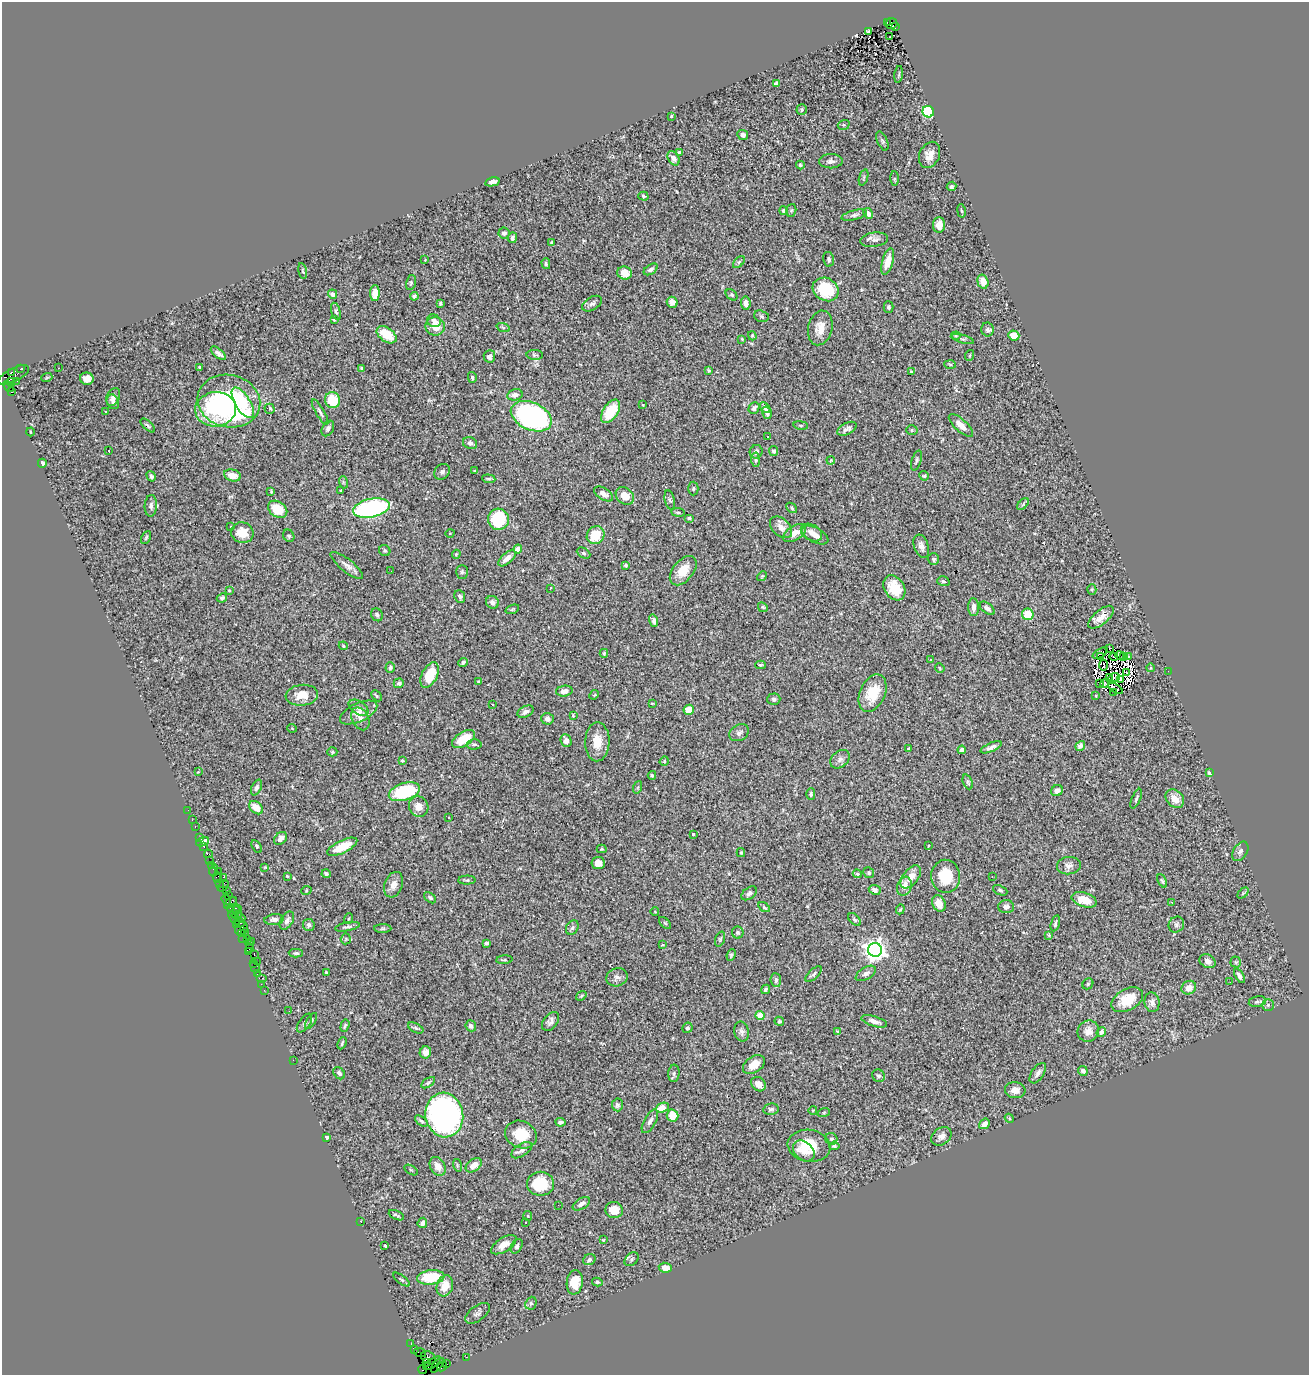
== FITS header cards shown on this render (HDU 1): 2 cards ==
NAXIS1  =                 1307
NAXIS2  =                 1373

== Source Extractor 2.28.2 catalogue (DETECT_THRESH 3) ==
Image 1307 x 1373 px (HDU 1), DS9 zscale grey, 1 PNG px = 1 image px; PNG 1311 x 1377 px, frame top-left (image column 1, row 1373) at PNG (2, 2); each listed source drawn as its Kron ellipse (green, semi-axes under 4 px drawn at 4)
Background 1.66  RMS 0.064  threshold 0.191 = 3 sigma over >= 5 px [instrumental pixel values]
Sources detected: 465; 13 with non-positive FLUX_AUTO (blend fragments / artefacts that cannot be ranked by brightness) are neither listed nor drawn; the other 452 listed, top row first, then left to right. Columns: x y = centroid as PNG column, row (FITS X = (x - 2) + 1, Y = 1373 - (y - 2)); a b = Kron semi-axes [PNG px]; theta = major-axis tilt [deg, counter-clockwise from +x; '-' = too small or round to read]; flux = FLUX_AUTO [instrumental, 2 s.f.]
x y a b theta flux
887 22 3 2 - 330
892 23 6 5 - 260
895 27 3 2 - 49
869 31 4 3 - 7.2
890 37 3 2 - 9.2
899 74 8 3 82 5.7
776 84 4 3 - 33
802 110 5 5 - 7.9
928 112 6 5 - 430
671 116 3 3 - 3.8
844 125 6 5 - 6.2
743 135 6 5 - 14
882 141 10 5 -67 9.3
679 152 4 3 - 8.5
930 155 13 10 64 40
673 158 8 5 -60 24
831 161 12 7 1 18
800 165 4 3 - 6.9
864 177 8 3 71 5.1
894 179 7 4 -89 5.7
492 182 7 4 13 15
951 186 5 4 - 11
643 196 5 4 - 5.2
791 210 6 5 - 6.1
783 211 4 4 - 8.9
961 211 7 3 -79 5.6
868 213 5 4 - 21
854 215 13 5 14 13
939 225 8 6 -90 42
504 233 5 5 - 15
512 238 5 4 - 10
874 240 14 7 8 21
551 242 3 2 - 3.8
829 259 7 5 -78 8.2
425 260 3 3 - 2.7
888 261 14 5 75 46
739 262 7 4 45 6.9
546 264 5 4 - 5.8
651 269 8 4 34 12
303 271 8 4 -79 5.6
625 273 7 6 - 47
983 282 7 5 -74 48
411 283 8 5 74 7.6
826 289 13 11 -29 190
375 293 8 5 89 49
333 294 5 4 - 27
731 295 6 4 -40 6.5
414 296 4 4 - 9.9
672 302 5 5 - 31
440 303 3 3 - 6.9
746 303 7 5 -82 25
592 304 11 6 31 16
888 307 6 5 - 6.8
336 311 9 4 -74 8
761 316 7 5 -17 7.6
334 320 3 2 - 3.6
434 321 7 6 - 16
435 326 9 9 - 63
503 327 7 4 -20 7.2
820 328 17 12 75 54
988 330 7 6 - 11
387 335 11 7 -35 95
1014 335 6 5 - 62
752 336 4 3 - 5
956 336 5 3 - 5
742 339 4 3 - 4.3
963 339 11 3 -16 8
218 353 9 4 -39 15
535 355 8 5 -3 8.5
970 355 5 3 - 4.1
489 356 6 6 - 16
950 364 5 3 - 4.9
200 367 3 3 - 9
21 368 3 2 - 140
59 368 2 2 - 3.7
362 368 4 2 - 5.9
709 370 4 3 - 6.1
911 372 3 3 - 5
11 373 4 3 - 100
13 375 17 6 28 1100
47 377 5 3 - 3.6
472 377 5 4 - 6.1
87 379 7 6 - 29
17 381 3 3 - 74
11 382 4 3 - 280
8 387 6 2 -51 92
11 392 3 3 - 1100
515 395 8 5 14 18
113 397 9 6 64 22
333 400 8 7 - 120
229 401 31 26 -13 900
113 402 7 6 - 14
243 403 17 7 -58 89
643 405 3 2 - 2.9
765 407 6 4 -46 13
754 408 6 5 - 13
216 409 20 17 5 170
270 409 5 5 - 8.2
105 411 3 2 - 7.3
611 411 13 7 56 140
320 412 14 3 -60 11
767 413 6 4 -73 14
531 416 21 13 -24 1100
801 425 7 3 -8 5.8
961 425 15 6 -42 41
148 426 9 4 -43 8.8
328 428 8 5 60 13
847 429 10 6 27 15
912 430 6 5 - 7.2
30 432 4 3 - 3.4
768 437 3 2 - 4.2
470 443 7 6 - 14
108 451 3 2 - 3.5
774 451 5 4 - 7.6
756 452 7 6 - 19
756 460 7 4 -85 7.2
831 460 4 3 - 3.5
916 460 10 4 72 9.2
42 463 4 4 - 20
475 471 3 3 - 4.8
442 472 8 7 - 13
232 475 9 6 -13 44
151 476 5 4 - 10
924 476 5 4 - 5.2
489 479 7 4 -6 6.2
343 482 6 3 -72 6.4
693 488 7 5 88 7.2
341 490 4 3 - 3.1
271 491 3 2 - 4.4
604 494 10 6 -33 28
625 496 10 8 -42 49
670 500 10 5 -77 9.3
1023 504 7 4 46 6.2
151 506 11 6 87 15
371 508 18 9 12 580
792 508 6 4 -42 6.4
278 509 10 7 -34 89
678 512 7 3 -8 5.9
689 518 5 4 - 6.4
499 519 11 10 - 240
231 527 2 2 - 2.9
781 527 13 8 -43 34
811 532 11 8 -30 32
242 533 11 10 - 62
450 533 4 3 - 3.3
794 533 13 7 33 46
596 535 9 8 - 110
815 535 14 7 -28 40
289 536 6 5 - 7.7
146 537 7 4 63 6.4
921 546 12 7 -72 22
518 549 4 4 - 44
385 551 6 5 - 8
584 553 7 5 -27 7.6
456 554 5 3 - 4.3
507 558 10 5 41 35
933 559 6 5 - 9.1
626 565 4 4 - 8.1
347 566 20 6 -39 27
391 571 3 2 - 3.1
683 571 17 10 50 77
462 572 7 5 90 8
762 576 5 4 - 5
943 581 6 4 -17 8.1
550 588 3 2 - 3.5
894 588 13 10 -58 85
1092 589 5 4 - 5.6
229 590 4 3 - 4.1
460 596 6 5 - 12
222 598 5 4 - 7.9
492 602 6 6 - 21
763 607 5 4 - 5.1
973 607 9 5 -87 24
987 608 9 5 -39 15
512 609 7 4 20 6.2
1028 614 6 5 - 82
377 615 6 5 - 11
1101 617 15 7 41 42
654 621 6 3 -73 13
343 646 5 4 - 4.8
1110 648 2 2 - 5.7
604 653 4 3 - 5.8
1100 653 8 4 31 1.7
1120 655 4 2 - 1.5
1129 656 3 2 - 5.1
1100 657 3 2 - 4.3
1114 657 4 2 - 10
1123 657 3 2 - 2.5
931 660 4 3 - 3.1
463 662 5 3 - 9.2
760 665 5 4 - 5.8
1103 665 5 2 - 3
390 667 5 4 - 8.1
940 668 5 4 - 4.9
1151 668 4 3 - 3.5
1168 671 2 2 - 25
1126 672 4 2 - 2.5
430 675 14 7 64 99
1114 677 6 4 18 2.5
1109 678 3 2 - 2.4
1120 680 3 2 - 2.9
478 681 3 3 - 3.8
399 683 5 5 - 12
1100 684 4 2 - 4.9
1104 684 4 2 - 17
1115 688 8 3 -32 4.4
564 691 8 5 8 24
1113 692 3 2 - 3
873 693 20 12 66 120
302 695 16 10 6 55
594 695 5 4 - 4.1
377 696 6 3 -44 5.9
1096 696 3 2 - 3.4
774 699 6 6 - 11
652 703 4 3 - 3.6
492 705 3 2 - 5.3
358 708 11 6 -32 18
689 710 5 5 - 55
526 712 8 5 25 16
359 713 20 9 25 43
573 715 4 4 - 4
360 719 12 8 -63 30
547 719 6 6 - 16
292 728 5 3 - 3.1
739 733 10 8 29 19
464 739 13 7 32 110
566 741 6 5 - 28
597 742 19 12 89 72
474 744 7 5 2 10
1080 746 5 4 - 16
991 747 11 4 23 18
909 749 4 4 - 8.5
962 750 4 4 - 15
332 752 5 4 - 6.1
840 759 11 8 40 18
402 760 4 4 - 5.9
664 761 5 4 - 4.6
198 772 3 2 - 2.6
1210 773 4 3 - 24
652 775 4 3 - 8.3
968 782 8 4 -67 8
638 787 6 4 71 5.9
256 788 8 5 63 11
1057 791 6 5 - 23
404 792 16 8 17 290
811 794 6 4 -89 8.3
1136 799 10 3 66 8
1175 799 10 8 -45 53
419 807 10 9 - 34
256 808 8 5 -41 56
188 810 2 2 - 19
449 817 3 3 - 14
192 820 2 2 - 12
195 826 3 2 - 32
693 834 4 3 - 9.9
200 837 2 2 - 49
281 838 7 5 43 20
203 842 7 3 21 35
204 846 3 3 - 100
257 846 7 4 -60 6.6
928 846 4 2 - 2.8
342 847 16 6 26 110
602 849 5 4 - 5.4
1240 851 10 7 57 16
741 853 4 4 - 4.2
208 854 4 2 - 28
210 861 2 2 - 53
598 863 7 6 - 33
212 865 3 3 - 190
1069 866 12 8 5 22
265 867 3 3 - 3
214 870 6 4 77 150
218 871 3 2 - 57
869 873 5 5 - 9.3
326 874 4 4 - 8.9
857 874 5 3 - 5.1
287 876 3 3 - 5.6
946 876 16 14 -88 130
224 877 3 2 - 120
911 877 13 7 52 45
992 877 3 2 - 2.4
217 878 5 4 - 180
467 880 9 4 2 7.3
1162 881 7 4 -65 5.9
219 884 3 3 - 64
393 885 13 8 70 29
223 886 6 4 39 170
904 886 10 7 71 37
875 890 6 4 -25 15
1000 890 7 4 -24 8.1
226 891 2 2 - 75
306 891 5 3 - 3.6
749 893 9 5 38 14
1243 893 6 4 45 5.9
228 895 2 2 - 62
430 898 7 4 -38 8.3
226 900 5 3 - 150
1084 900 13 7 -17 69
1172 902 3 3 - 4.8
230 903 7 3 40 330
939 903 8 6 -64 39
764 907 6 4 -32 6.2
1006 907 8 6 3 18
233 909 7 3 -6 260
900 909 5 4 - 4.7
238 911 7 3 -81 390
655 912 4 3 - 2.8
235 913 4 3 - 290
239 917 7 2 -20 160
234 918 8 3 -59 270
348 919 5 3 - 4.4
274 920 9 5 7 16
855 920 7 5 -45 8.1
287 921 10 6 59 20
239 922 5 2 - 110
665 923 7 4 -44 6
1055 923 8 3 74 8.7
236 924 3 3 - 52
1176 924 8 7 - 12
309 925 6 6 - 16
347 927 12 4 10 11
572 928 7 6 - 10
242 929 7 6 - 220
383 929 8 4 1 6.4
245 932 4 2 - 85
738 932 6 5 - 9.3
242 934 3 3 - 65
1049 935 4 3 - 5
243 938 3 2 - 45
346 939 5 5 - 5.2
720 939 8 5 70 7.5
247 940 3 2 - 37
251 941 2 2 - 29
486 943 4 3 - 7.5
250 945 3 2 - 13
662 945 4 3 - 3.3
249 949 3 3 - 65
875 950 7 7 - 2800
248 952 4 3 - 72
296 953 7 4 -1 8.5
254 954 4 2 - 140
731 955 6 4 67 6.6
504 960 8 3 4 5.8
257 961 3 2 - 88
1207 961 8 6 -30 22
1236 962 5 5 - 6.7
253 963 3 3 - 83
255 967 6 3 -69 150
326 972 3 3 - 3.6
866 973 11 6 31 18
258 974 4 3 - 160
813 974 10 5 42 10
1239 976 8 4 -59 17
617 977 11 9 19 19
262 978 5 2 - 350
776 980 7 5 -84 14
1230 982 3 2 - 5.1
261 984 2 2 - 36
1088 984 6 5 - 6.4
1189 988 7 6 - 39
765 989 5 4 - 9.4
264 990 2 2 - 54
581 996 5 3 - 4.6
1127 1000 17 10 28 95
1152 1002 10 7 -81 22
1257 1002 8 5 11 9.7
1268 1005 6 6 - 10
289 1011 2 2 - 2.4
760 1016 4 4 - 110
311 1021 9 3 59 6.6
550 1021 11 7 54 17
779 1021 5 4 - 6.9
874 1021 13 5 -17 24
304 1023 11 5 54 12
345 1026 6 4 72 7.1
471 1026 5 5 - 15
416 1028 8 4 -27 8.6
687 1028 5 5 - 8.1
1088 1031 11 10 - 35
742 1032 10 7 -78 14
838 1032 4 2 - 4.9
1101 1032 5 4 - 12
342 1043 6 3 65 6
425 1052 6 5 - 33
293 1060 2 2 - 52
754 1065 12 8 34 46
1083 1071 5 4 - 13
339 1073 7 5 -52 11
674 1073 9 5 85 12
1038 1073 12 6 55 18
878 1076 6 6 - 9.7
428 1083 8 4 34 6.9
758 1084 8 6 -41 28
1015 1090 10 8 -7 32
617 1105 6 5 - 9.2
662 1108 7 4 23 68
771 1109 7 5 10 10
813 1110 4 3 - 2.7
824 1112 6 4 20 3.9
444 1115 22 19 -81 1400
673 1116 6 6 - 68
1009 1118 5 3 - 4.5
421 1121 7 4 -39 7.5
650 1121 13 6 61 19
560 1122 5 4 - 15
984 1124 6 4 40 19
521 1135 16 13 -25 100
941 1136 11 8 35 23
327 1138 4 4 - 8.8
831 1139 6 6 - 8.2
809 1146 21 16 -8 140
834 1146 5 4 - 7.4
522 1150 11 6 33 17
804 1151 12 9 -41 37
457 1165 6 4 -73 5.6
474 1165 9 6 36 42
438 1166 10 7 -60 34
411 1170 7 3 -31 4.4
540 1184 13 12 - 160
581 1204 9 5 32 24
558 1205 3 2 - 3.5
614 1210 9 8 - 60
396 1215 8 3 -25 6.8
528 1216 5 4 - 4.5
361 1222 3 2 - 24
525 1222 3 2 - 4.8
422 1223 5 4 - 16
603 1240 3 2 - 3.3
504 1245 14 7 33 36
385 1246 3 3 - 5.1
517 1246 8 5 59 11
631 1259 8 5 43 10
589 1260 6 5 - 11
665 1268 6 5 - 36
431 1277 14 7 7 170
401 1280 10 3 -37 6.8
575 1282 12 8 82 82
597 1282 5 4 - 6.1
445 1286 11 8 71 60
531 1303 6 5 - 9.6
478 1313 14 7 37 15
411 1344 3 2 - 22
414 1350 2 2 - 73
420 1353 6 2 -18 85
466 1357 2 2 - 31
428 1358 8 6 -36 600
426 1363 4 3 - 200
432 1363 10 4 35 480
446 1363 4 3 - 170
438 1365 9 4 47 270
442 1367 5 3 - 130
423 1370 4 2 - 18
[13 non-positive-flux detections neither listed nor drawn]